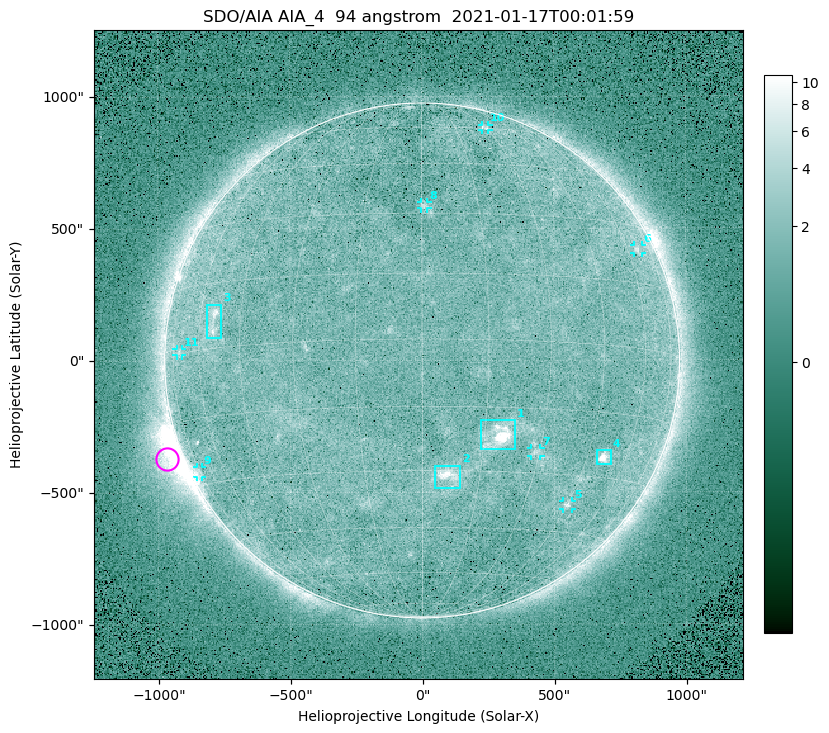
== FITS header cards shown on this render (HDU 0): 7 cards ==
TELESCOP= 'SDO/AIA '
INSTRUME= 'AIA_4   '
WAVELNTH=                   94
WAVEUNIT= 'angstrom'
DATE-OBS= '2021-01-17T00:01:59.14'
CTYPE1  = 'HPLN-TAN'
CTYPE2  = 'HPLT-TAN'

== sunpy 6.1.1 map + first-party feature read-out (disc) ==
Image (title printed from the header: SDO/AIA AIA_4  94 angstrom  2021-01-17T00:01:59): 512 x 512 px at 4.8 arcsec/px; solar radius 976 arcsec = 203 px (full disc in frame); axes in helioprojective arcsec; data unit not stated in the header (colour bar unlabelled)
Orientation: roll -0.138 deg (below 1 deg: not rotated)
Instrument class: DISC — disc imager (sunpy class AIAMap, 94 A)
Bright regions (active regions / flare kernels): reference = the median radial profile (limb darkening/brightening removed); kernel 5 px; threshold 5 sigma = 1.87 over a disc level ~1.64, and >= 1.15x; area >= 9 px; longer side >= 5 px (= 24 arcsec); searched inside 0.97 R_sun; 11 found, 11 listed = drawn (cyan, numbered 1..; 7 of them under ~33 arcsec drawn as corner ticks so the feature stays visible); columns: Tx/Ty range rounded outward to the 10 arcsec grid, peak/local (2 s.f.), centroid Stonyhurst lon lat
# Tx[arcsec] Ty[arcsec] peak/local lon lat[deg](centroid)
1 220..350 -340..-220 13 +19 -21
2 50..150 -490..-400 5.7 +7 -31
3 -820..-760 90..220 4.6 -54 +6
4 660..720 -400..-340 8.3 +51 -25
5 530..570 -570..-530 3.6 +45 -37
6 800..840 400..440 2.7 +66 +24
7 410..450 -360..-330 2.7 +29 -25
8 -10..20 570..600 2.7 +1 +32
9 -860..-830 -440..-400 2.7 -75 -27
10 230..260 870..890 2.6 +30 +61
11 -930..-910 20..50 2.1 -71 +0
Off-limb structures (1.02-1.3 R_sun): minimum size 50 px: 4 found; the strongest spans PA ~95..130 deg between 1.02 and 1.22 R_sun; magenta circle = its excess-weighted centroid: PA ~110 deg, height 1.06 R_sun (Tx ~-970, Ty ~-370 arcsec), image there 5.1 x the reference